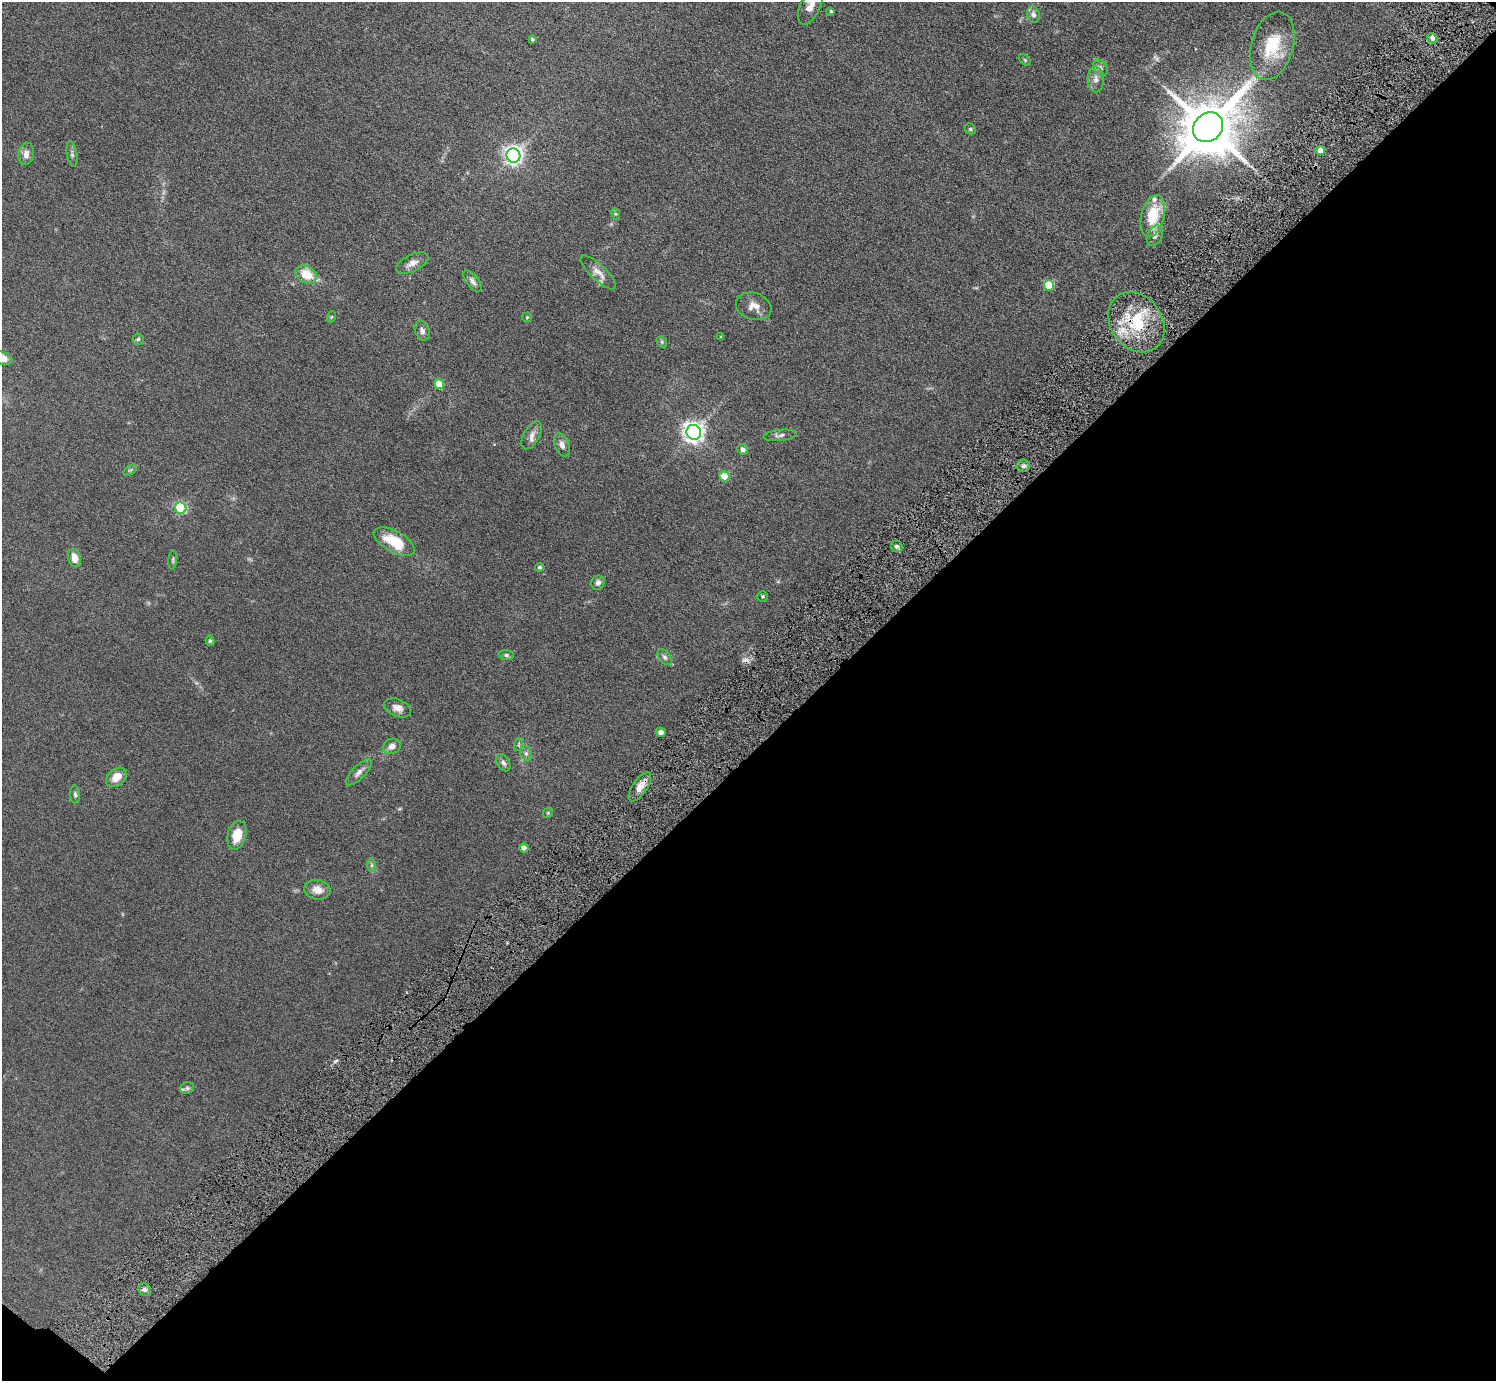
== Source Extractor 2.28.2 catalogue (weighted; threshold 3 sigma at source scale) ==
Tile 15 of 4 x 4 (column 3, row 4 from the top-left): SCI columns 3099-4592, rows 363-1741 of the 6098 x 6100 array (HDU 1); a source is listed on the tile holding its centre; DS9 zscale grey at full resolution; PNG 1498 x 1383 px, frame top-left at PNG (2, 2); each listed source drawn as its Kron ellipse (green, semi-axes under 4 px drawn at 4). Shown black and unused: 46% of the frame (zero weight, under 6 of 11 exposures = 5% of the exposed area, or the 3 px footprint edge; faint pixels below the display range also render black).
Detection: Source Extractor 2.28.2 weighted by HDU 2 'WHT'; one run over the whole footprint, this tile lists its part. Background 0.103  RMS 0.006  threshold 0.0246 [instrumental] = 3 sigma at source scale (4.09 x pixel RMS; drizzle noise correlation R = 1.36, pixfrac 0.8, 0.05/0.05 arcsec/px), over >= 5 px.
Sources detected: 76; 2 too faint to see at this stretch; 1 cosmic-ray / hot-pixel residue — neither listed nor drawn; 4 inside a brighter listed object's ellipse — not listed separately; the other 69 listed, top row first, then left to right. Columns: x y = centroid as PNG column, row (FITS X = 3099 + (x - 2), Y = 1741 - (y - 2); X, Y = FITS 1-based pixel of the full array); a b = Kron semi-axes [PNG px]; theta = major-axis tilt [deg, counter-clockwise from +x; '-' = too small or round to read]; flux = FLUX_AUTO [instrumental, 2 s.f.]
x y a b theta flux
810 6 20 10 65 5.5
831 11 3 3 - 0.72
1033 15 8 6 -72 2.1
1432 38 5 5 - 2.3
532 39 4 3 - 0.88
1272 46 35 21 74 24
1025 60 7 4 -45 0.66
1100 68 9 6 -50 1.6
1096 79 13 8 -88 3.1
1208 127 16 13 44 3900
970 129 6 5 - 0.73
1320 150 5 4 - 5.5
26 154 11 7 81 3.4
72 154 13 5 -81 1.4
513 156 7 7 - 240
616 214 5 4 - 0.62
1153 216 21 11 76 19
1155 235 11 7 62 2.3
412 263 17 8 26 3.7
598 273 23 7 -43 3.9
306 274 11 8 -26 12
473 281 13 5 -52 2
1049 285 5 5 - 21
754 306 18 13 -17 5.1
331 317 5 3 - 0.48
527 317 5 5 - 0.57
1136 322 32 25 -54 31
422 331 10 7 -70 2
721 337 4 3 - 0.45
138 339 5 5 - 0.77
662 342 6 4 -49 0.7
3 358 10 6 -17 5.8
439 384 5 5 - 13
694 432 7 7 - 340
532 435 16 8 61 3
780 435 17 5 6 2
562 445 12 7 -68 3
743 449 5 5 - 2
1023 466 6 6 - 1.7
130 470 7 4 36 0.78
724 476 5 5 - 14
181 508 6 5 - 55
394 542 22 10 -28 17
897 546 6 6 - 1.3
74 558 9 6 -76 4.6
173 560 9 3 85 0.76
540 567 4 4 - 0.86
598 583 7 6 - 1.9
763 596 5 5 - 0.7
210 641 5 4 - 0.78
506 655 7 5 -2 1.1
665 657 9 5 -52 1.5
398 708 14 8 -21 3.3
661 732 5 4 - 2.8
519 744 7 4 71 0.73
392 746 9 7 25 3.3
526 753 7 5 -68 1.3
503 763 9 6 -57 1.6
359 772 17 6 45 2.7
116 777 11 8 38 6.6
640 787 17 7 56 4.9
75 794 9 5 -88 1.1
548 813 5 4 - 0.61
237 835 14 9 75 10
524 848 4 4 - 3.3
372 865 7 4 -90 0.99
317 890 13 10 -10 5.1
187 1088 7 5 26 1.1
145 1290 7 6 - 1.4
Overlapping masked pixels (flux is a lower limit): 1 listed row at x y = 1136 322
Isophote crosses this tile's border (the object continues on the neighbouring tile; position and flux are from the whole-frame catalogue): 2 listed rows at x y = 810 6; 3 358